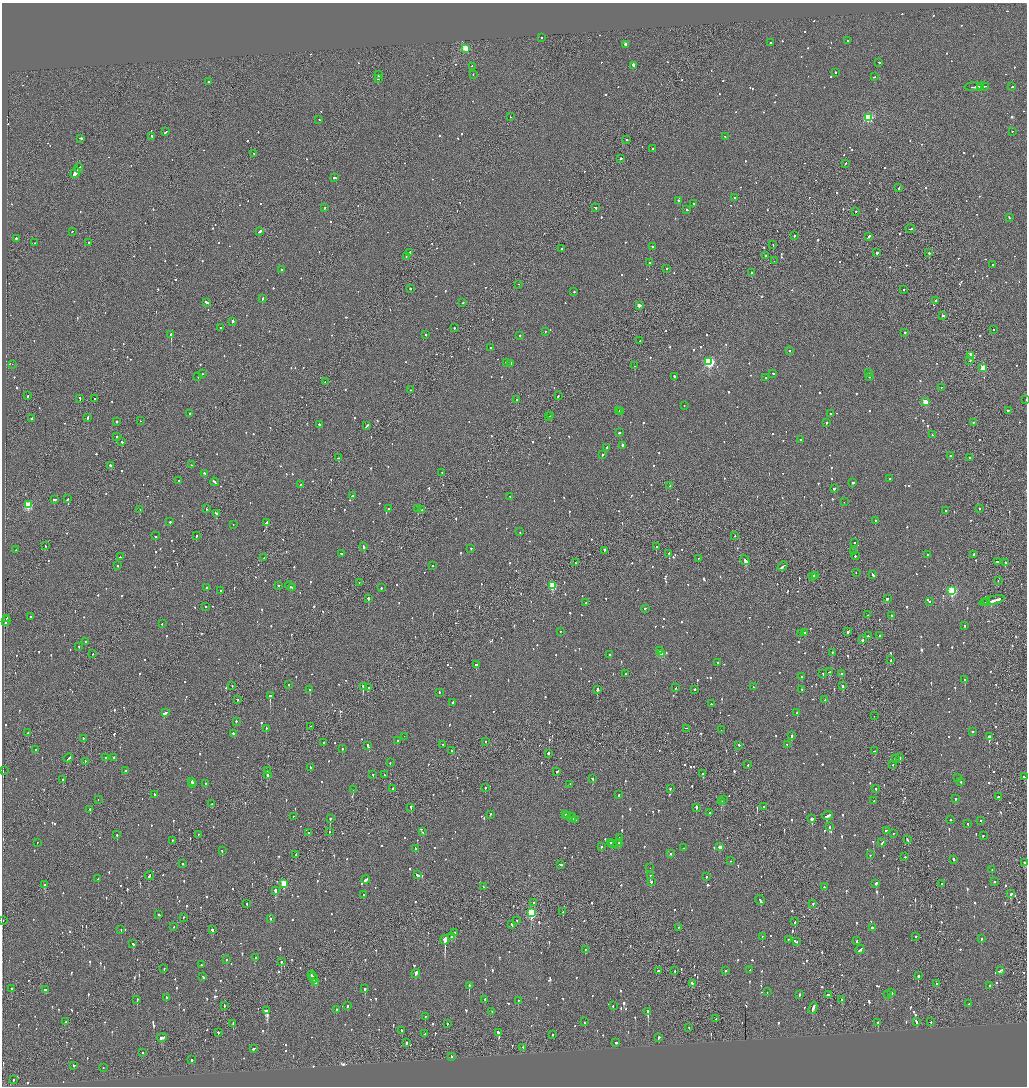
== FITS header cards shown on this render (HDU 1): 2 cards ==
NAXIS1  =                 2050
NAXIS2  =                 2168

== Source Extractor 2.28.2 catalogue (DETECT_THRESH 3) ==
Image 2050 x 2168 px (HDU 1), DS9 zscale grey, zoomed out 1/2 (1 PNG px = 2 x 2 image px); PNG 1029 x 1088 px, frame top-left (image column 2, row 2167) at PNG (2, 3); each listed source drawn as its Kron ellipse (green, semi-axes under 4 px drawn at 4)
Background -0.0639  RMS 0.063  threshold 0.189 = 3 sigma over >= 5 px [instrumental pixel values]
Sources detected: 1466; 55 cannot appear on this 1/2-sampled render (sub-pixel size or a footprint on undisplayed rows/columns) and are neither listed nor drawn; of the other 1411, the 500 brightest by FLUX_AUTO listed and drawn (911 fainter detections omitted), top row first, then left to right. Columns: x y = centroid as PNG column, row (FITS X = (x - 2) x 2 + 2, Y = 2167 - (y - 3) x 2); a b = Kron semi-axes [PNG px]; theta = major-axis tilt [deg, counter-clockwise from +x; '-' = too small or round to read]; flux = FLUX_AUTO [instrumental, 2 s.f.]
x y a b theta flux
541 37 2 2 - 130
848 41 2 1 - 87
770 43 2 2 - 450
626 44 2 2 - 100
465 48 3 3 - 570
879 62 2 2 - 100
633 65 3 2 - 1500
472 66 2 2 - 62
835 72 2 2 - 110
378 75 2 2 - 330
473 75 2 1 - 82
874 77 2 2 - 380
378 78 2 2 - 470
208 82 2 2 - 280
980 86 3 2 - 170
983 86 6 2 1 240
973 87 8 2 3 320
1012 87 3 2 - 68
510 117 2 1 - 89
868 117 3 3 - 1100
319 119 2 2 - 71
1012 131 2 2 - 66
166 132 3 2 - 160
152 136 3 2 - 120
725 137 2 2 - 62
80 138 2 2 - 310
627 139 2 2 - 82
653 148 2 2 - 64
254 153 2 2 - 81
620 159 2 1 - 460
845 163 2 2 - 84
79 168 4 1 - 2500
75 173 6 2 54 3600
334 177 3 2 - 210
899 188 3 1 - 230
734 198 2 2 - 64
678 200 2 2 - 340
694 203 2 2 - 540
595 207 3 2 - 90
325 208 2 2 - 93
687 210 3 2 - 92
856 211 2 1 - 61
1009 217 2 2 - 120
910 229 4 2 - 170
72 231 2 1 - 100
260 231 4 2 - 180
794 236 2 2 - 71
868 237 4 2 - 240
16 238 2 2 - 180
89 242 2 2 - 66
35 243 2 2 - 72
773 245 2 1 - 110
652 247 2 2 - 230
562 249 2 2 - 110
410 252 2 2 - 71
877 253 2 2 - 180
929 253 2 2 - 320
765 255 2 2 - 150
406 256 2 2 - 61
774 261 2 1 - 67
649 263 2 1 - 89
992 264 2 2 - 88
666 268 2 2 - 130
281 269 2 2 - 77
752 273 2 2 - 130
519 284 2 1 - 120
410 288 2 2 - 150
904 289 2 2 - 71
574 292 2 2 - 62
262 298 2 2 - 250
935 301 2 1 - 320
207 302 4 2 - 190
463 302 2 2 - 61
639 305 2 2 - 4100
943 315 3 2 - 240
232 321 2 2 - 440
221 327 2 2 - 74
454 328 2 2 - 60
994 330 2 1 - 190
545 331 2 2 - 70
904 333 3 2 - 130
171 334 2 2 - 3000
426 335 2 2 - 65
520 335 2 2 - 64
640 341 2 2 - 140
491 348 2 2 - 140
790 351 2 2 - 60
971 356 3 3 - 390
970 360 2 1 - 89
709 362 4 3 - 1700
506 363 2 2 - 130
510 363 2 2 - 150
12 364 2 1 - 190
635 366 2 2 - 190
983 368 3 3 - 310
869 372 2 2 - 60
773 373 2 2 - 180
202 374 2 2 - 75
198 376 2 2 - 310
674 376 2 2 - 170
869 376 2 2 - 190
766 378 2 2 - 65
325 382 3 2 - 94
941 387 2 2 - 62
411 390 2 2 - 98
27 396 2 1 - 180
558 396 2 1 - 86
80 398 3 2 - 140
95 398 2 2 - 80
516 399 2 2 - 65
1026 400 2 1 - 72
925 402 3 3 - 300
684 405 2 1 - 75
1008 410 2 2 - 98
619 411 2 2 - 240
621 411 2 2 - 210
189 413 2 2 - 76
830 413 2 2 - 71
551 415 2 2 - 80
88 417 3 2 - 260
549 417 4 2 - 160
31 418 2 2 - 320
116 421 2 2 - 75
141 421 2 2 - 77
826 422 2 2 - 180
973 422 2 2 - 94
319 424 2 2 - 150
366 426 4 2 - 170
619 432 3 2 - 97
932 435 2 2 - 74
116 436 2 2 - 61
801 440 2 2 - 65
122 442 2 2 - 110
622 445 2 2 - 160
606 447 3 2 - 89
602 455 2 2 - 220
950 455 2 2 - 100
970 457 2 2 - 130
339 458 3 2 - 150
111 465 3 2 - 140
191 465 2 2 - 73
442 472 2 2 - 62
205 473 3 2 - 150
890 479 2 2 - 63
179 480 2 1 - 240
214 482 4 2 - 140
853 483 2 2 - 150
300 484 2 2 - 110
670 486 2 2 - 74
834 488 2 2 - 180
352 496 2 2 - 74
510 496 2 2 - 110
55 499 3 2 - 110
68 499 3 2 - 110
844 502 2 2 - 64
28 505 4 3 - 730
418 508 2 2 - 370
979 508 2 2 - 93
206 509 2 2 - 62
388 509 3 2 - 110
140 510 2 2 - 80
422 510 2 2 - 82
946 511 2 2 - 87
216 513 2 2 - 360
875 520 2 2 - 110
170 522 2 2 - 210
266 523 4 2 - 520
233 524 2 1 - 150
520 532 2 2 - 66
196 535 2 2 - 59
155 536 2 2 - 150
735 536 2 1 - 130
854 543 2 2 - 62
46 546 2 2 - 60
364 547 3 2 - 190
656 547 2 2 - 210
471 548 2 2 - 66
16 550 2 1 - 100
605 550 2 2 - 270
853 552 2 2 - 63
341 553 3 2 - 82
669 553 2 1 - 350
973 554 2 2 - 190
927 555 2 2 - 60
855 556 2 2 - 69
121 557 2 2 - 100
264 558 2 2 - 62
698 558 2 1 - 160
745 560 5 2 - 910
997 561 2 2 - 72
575 562 2 1 - 60
1005 562 2 2 - 130
432 565 2 2 - 130
118 566 2 2 - 80
783 566 5 2 - 190
856 573 2 2 - 64
815 575 3 1 - 130
873 575 4 2 - 160
813 576 3 2 - 190
998 581 2 1 - 91
359 582 2 1 - 69
279 585 2 2 - 65
552 585 3 3 - 560
290 586 5 2 - 320
207 588 2 2 - 1700
292 588 2 2 - 130
381 588 2 2 - 180
952 590 3 3 - 1200
221 591 2 2 - 300
368 598 2 2 - 700
887 598 2 2 - 280
992 601 13 2 14 540
930 602 2 2 - 75
987 602 3 2 - 340
586 603 2 2 - 64
985 603 2 2 - 120
205 607 2 2 - 110
645 608 2 2 - 76
868 615 2 2 - 97
891 616 3 2 - 110
30 617 2 2 - 67
6 619 3 1 - 110
6 621 5 2 - 220
162 623 2 2 - 170
964 625 3 2 - 64
560 632 2 2 - 150
848 632 2 2 - 190
800 633 2 2 - 100
805 633 2 2 - 70
868 636 2 2 - 65
880 636 2 2 - 68
862 640 2 2 - 67
85 641 2 2 - 110
79 646 2 2 - 61
659 650 2 2 - 96
832 652 2 2 - 130
93 654 2 1 - 68
661 654 3 3 - 210
610 655 2 2 - 130
891 660 2 2 - 190
718 662 2 2 - 75
477 664 3 2 - 200
829 672 3 2 - 110
823 673 2 2 - 72
625 674 2 2 - 71
841 674 2 2 - 130
801 677 2 2 - 240
965 680 2 2 - 260
288 685 2 2 - 180
232 686 2 2 - 60
363 686 2 1 - 680
843 686 2 2 - 160
753 687 3 2 - 77
368 688 2 2 - 390
675 688 2 2 - 110
310 689 2 2 - 530
597 689 3 2 - 230
694 689 2 2 - 130
802 690 2 2 - 120
439 692 2 2 - 60
270 696 2 2 - 940
237 699 2 2 - 100
825 700 2 2 - 120
452 702 2 2 - 250
711 704 2 2 - 160
165 713 3 2 - 260
797 713 2 2 - 130
874 716 2 1 - 190
236 721 2 2 - 82
310 726 2 1 - 68
266 728 2 2 - 66
687 728 3 1 - 960
721 730 2 1 - 59
973 731 2 2 - 68
28 733 2 2 - 81
233 733 2 2 - 110
404 736 2 2 - 170
792 736 2 2 - 220
989 736 2 2 - 1000
83 738 2 2 - 90
397 740 2 2 - 92
485 741 2 2 - 61
323 742 2 2 - 60
443 744 2 2 - 60
787 744 2 2 - 62
368 745 3 2 - 170
739 745 2 2 - 290
342 749 2 2 - 80
35 750 2 2 - 72
452 751 3 2 - 230
874 751 3 2 - 110
548 753 2 2 - 92
105 757 2 2 - 200
114 757 2 2 - 280
68 758 5 2 - 160
900 758 2 1 - 110
895 759 3 2 - 71
85 761 2 1 - 85
390 763 2 2 - 66
748 765 2 2 - 73
893 765 2 2 - 60
310 767 3 2 - 150
267 770 3 1 - 360
3 771 2 1 - 73
125 771 2 2 - 62
557 771 3 2 - 87
267 774 3 2 - 400
703 774 2 2 - 99
373 775 2 2 - 68
384 775 3 2 - 67
1024 777 2 2 - 96
958 778 2 2 - 110
63 779 2 2 - 440
593 779 3 2 - 210
192 781 3 2 - 130
961 782 2 2 - 83
192 783 3 2 - 130
206 783 2 2 - 70
570 784 2 1 - 140
485 787 2 2 - 98
393 788 2 2 - 74
670 788 2 2 - 100
876 788 2 2 - 170
353 790 2 1 - 99
154 794 2 2 - 66
619 795 2 2 - 71
998 797 2 2 - 130
955 799 2 2 - 92
98 800 2 2 - 68
723 800 3 1 - 280
874 801 3 2 - 93
721 802 3 2 - 170
212 804 2 2 - 69
411 807 3 1 - 280
696 807 3 2 - 210
763 807 2 1 - 98
90 809 2 2 - 190
709 813 2 2 - 86
490 814 2 2 - 70
566 814 2 2 - 100
568 815 3 2 - 110
828 815 5 2 - 160
293 816 2 2 - 100
571 817 4 2 - 270
330 818 2 2 - 290
575 819 3 1 - 120
812 819 2 2 - 1100
950 820 2 2 - 79
981 820 2 2 - 82
968 824 2 2 - 110
829 827 2 2 - 200
886 830 3 2 - 69
308 832 2 2 - 250
330 832 2 1 - 72
423 832 2 2 - 140
198 834 2 1 - 73
893 834 2 1 - 66
117 835 2 2 - 130
983 835 3 2 - 110
619 838 3 2 - 94
907 839 3 2 - 66
172 840 2 2 - 60
37 842 2 1 - 71
610 842 2 2 - 270
619 842 3 2 - 480
882 843 3 2 - 120
612 844 2 1 - 100
617 844 2 2 - 170
601 847 2 2 - 98
720 847 3 2 - 120
415 848 3 2 - 100
683 848 2 2 - 68
222 851 2 2 - 100
296 854 2 1 - 170
671 854 2 2 - 81
870 855 2 2 - 81
905 857 2 2 - 110
954 859 3 2 - 120
731 861 2 2 - 61
183 863 2 2 - 68
1025 863 3 2 - 110
560 864 3 2 - 160
650 868 2 1 - 100
992 870 2 2 - 160
149 875 5 2 - 170
418 875 3 2 - 170
650 876 2 2 - 320
706 877 2 2 - 61
98 879 2 2 - 230
366 879 4 2 - 140
651 881 2 2 - 78
995 882 2 2 - 170
284 883 3 3 - 420
876 883 2 2 - 280
942 884 2 2 - 150
45 885 2 2 - 370
483 886 2 2 - 66
824 887 2 2 - 84
275 890 2 2 - 470
364 894 2 2 - 60
1011 894 3 2 - 110
760 900 5 2 - 180
247 903 2 1 - 310
534 903 2 2 - 250
813 903 2 2 - 340
563 912 2 2 - 74
531 913 4 3 - 910
159 915 3 2 - 90
183 917 2 2 - 90
270 918 2 2 - 81
3 920 2 1 - 71
517 920 2 2 - 64
795 922 2 2 - 120
512 924 2 2 - 200
174 927 2 2 - 79
678 927 2 2 - 75
872 927 2 2 - 250
121 929 2 2 - 79
212 929 3 2 - 160
455 932 2 2 - 130
451 936 3 2 - 90
762 936 2 2 - 95
916 936 2 2 - 95
445 939 5 2 - 19000
788 939 2 2 - 97
981 939 2 2 - 99
856 941 3 2 - 95
797 942 2 2 - 77
133 944 2 2 - 76
585 949 2 2 - 92
860 950 4 2 - 120
255 957 2 2 - 84
226 959 2 2 - 60
281 962 2 2 - 380
201 965 2 2 - 210
164 969 2 2 - 81
725 970 2 2 - 81
750 970 2 2 - 69
1000 970 4 2 - 360
658 971 2 2 - 350
675 971 2 2 - 69
416 973 4 2 - 530
311 974 3 2 - 220
918 976 2 2 - 370
203 977 3 2 - 100
313 978 5 2 - 180
315 982 4 2 - 180
692 983 3 2 - 130
936 983 2 2 - 67
469 985 2 2 - 320
990 986 3 2 - 95
12 989 3 2 - 140
365 989 2 2 - 430
45 990 3 2 - 160
767 992 2 2 - 92
891 993 2 2 - 410
828 994 3 2 - 100
888 994 2 2 - 120
799 995 3 2 - 79
166 997 2 2 - 150
137 999 2 2 - 250
485 999 2 2 - 150
518 1000 2 2 - 65
842 1000 3 2 - 200
969 1003 2 2 - 89
224 1005 3 1 - 89
347 1006 2 2 - 86
613 1006 2 2 - 96
813 1008 6 2 66 360
336 1010 3 2 - 76
267 1011 4 3 - 930
492 1011 2 2 - 63
648 1011 2 2 - 770
425 1016 2 2 - 60
716 1019 2 1 - 110
916 1021 3 2 - 85
66 1022 3 2 - 120
585 1022 2 2 - 75
878 1022 3 2 - 90
931 1022 2 2 - 60
447 1023 2 2 - 68
233 1024 3 2 - 120
689 1028 2 2 - 79
402 1030 2 2 - 200
218 1032 2 2 - 120
499 1033 3 2 - 330
425 1034 3 2 - 73
552 1035 2 2 - 160
162 1037 5 2 - 170
659 1037 3 2 - 78
407 1043 2 2 - 220
616 1043 2 2 - 160
523 1047 2 2 - 85
254 1049 3 2 - 100
143 1052 2 2 - 110
452 1056 2 2 - 61
192 1060 2 2 - 120
73 1065 2 2 - 260
103 1068 2 2 - 63
13 1079 2 2 - 80
At the frame edge (FLAGS 8, measured only in part): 3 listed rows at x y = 1026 400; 1024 777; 1025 863
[911 fainter detections neither listed nor drawn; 55 sub-pixel or undisplayed-footprint detections neither listed nor drawn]